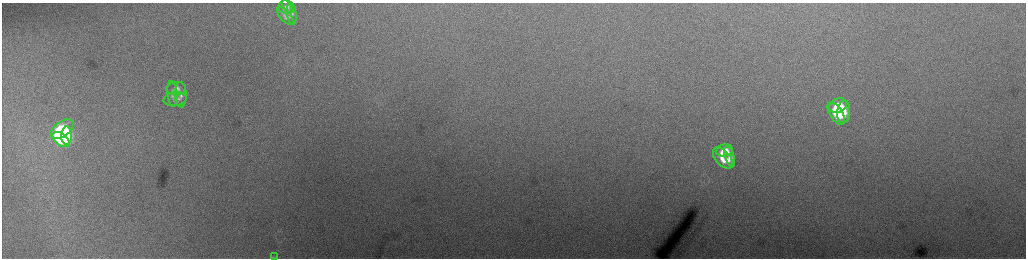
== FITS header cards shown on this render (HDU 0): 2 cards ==
NAXIS1  =                 2048 /fastest changing axis
NAXIS2  =                  512 /next to fastest changing axis

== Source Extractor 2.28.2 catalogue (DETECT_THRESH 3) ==
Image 2048 x 512 px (HDU 0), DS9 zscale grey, zoomed out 1/2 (1 PNG px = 2 x 2 image px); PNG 1028 x 260 px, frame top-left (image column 1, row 511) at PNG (2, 3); each listed source drawn as its Kron ellipse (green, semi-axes under 4 px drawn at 4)
Background 220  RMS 3.5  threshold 10.5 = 3 sigma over >= 5 px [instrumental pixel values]
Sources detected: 18; all 18 listed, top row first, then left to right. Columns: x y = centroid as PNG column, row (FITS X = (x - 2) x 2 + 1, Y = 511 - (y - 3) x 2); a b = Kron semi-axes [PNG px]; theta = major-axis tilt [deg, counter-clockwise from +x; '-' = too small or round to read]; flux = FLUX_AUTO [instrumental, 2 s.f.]
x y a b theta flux
288 6 7 4 -58 1500
285 7 7 6 - 2000
292 14 11 5 -82 2000
285 16 10 5 -48 3200
176 89 10 7 3 3900
172 94 13 5 -85 3100
181 95 13 6 -88 3600
175 99 11 7 7 3700
838 106 9 7 19 18000
844 112 11 6 84 16000
836 114 13 6 -57 21000
62 129 13 7 36 85000
67 135 9 5 89 55000
61 139 10 6 -38 58000
724 150 9 6 10 8700
730 156 11 4 -74 6600
723 158 12 7 -48 13000
275 257 3 3 - 580